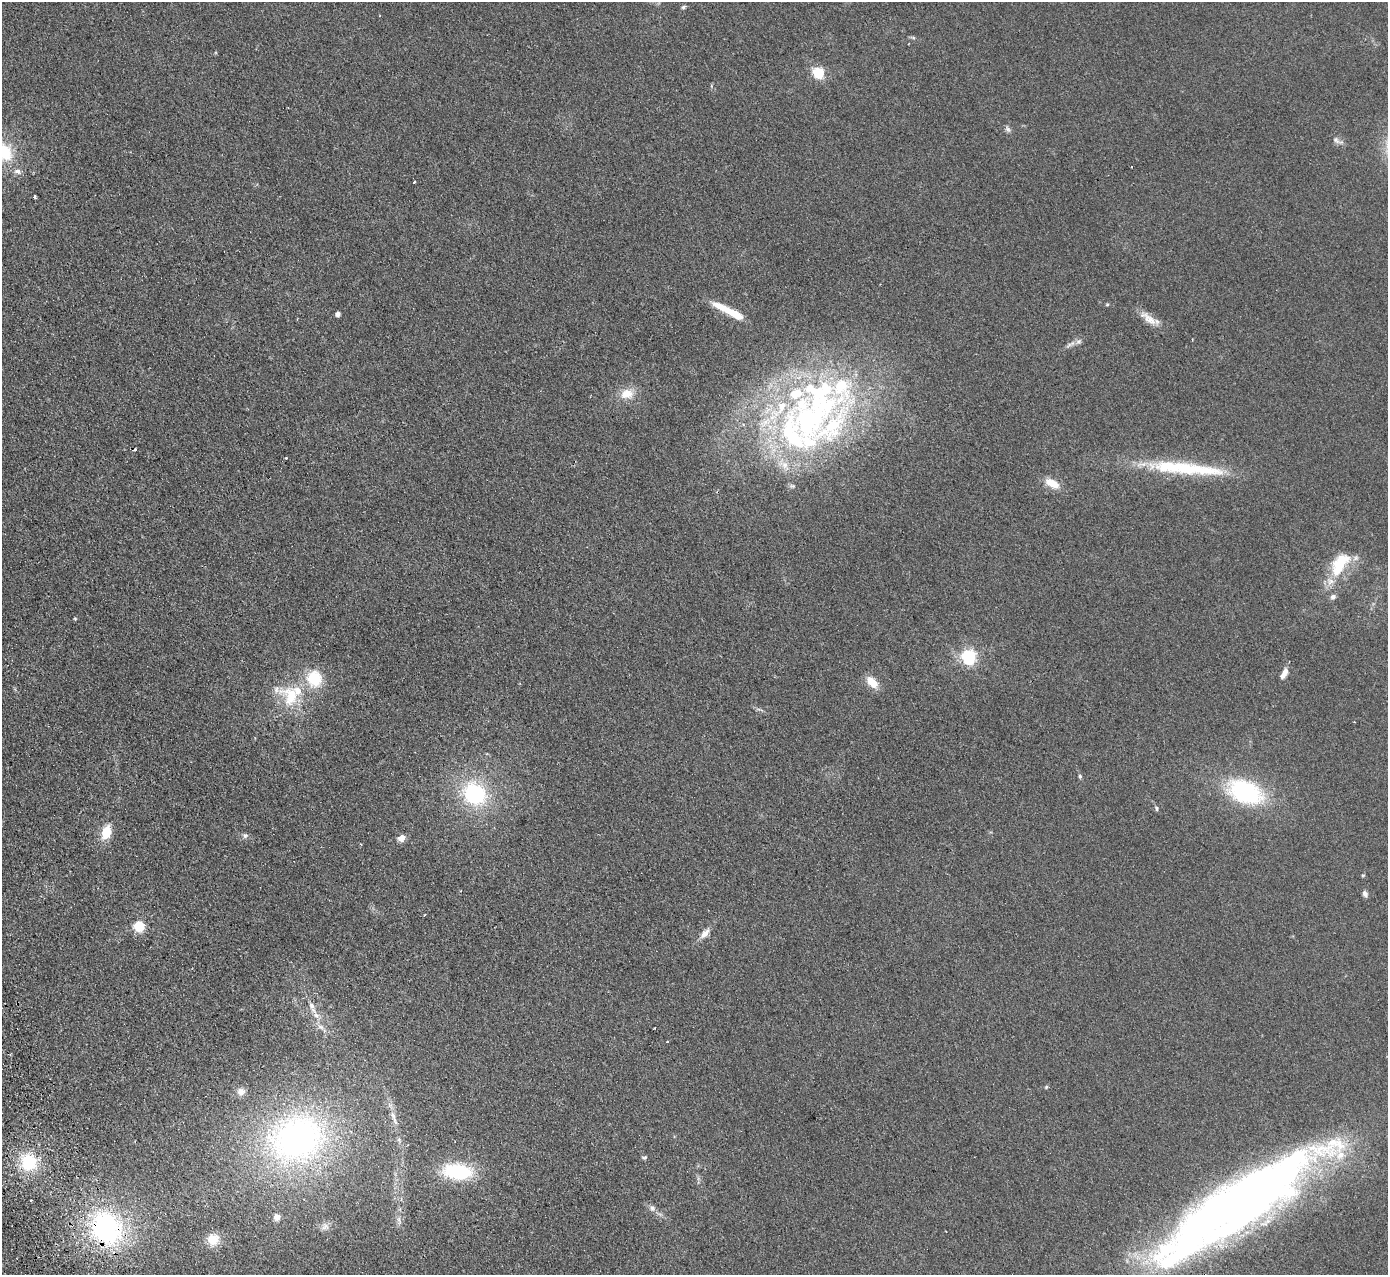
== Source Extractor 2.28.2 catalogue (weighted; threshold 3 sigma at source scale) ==
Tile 7 of 4 x 4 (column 3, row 2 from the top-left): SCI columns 2829-4214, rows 2728-4000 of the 5655 x 5585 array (HDU 1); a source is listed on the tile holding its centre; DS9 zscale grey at full resolution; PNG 1390 x 1277 px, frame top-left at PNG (2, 2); no overlay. Shown black and unused: <1% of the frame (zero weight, under 2 of 3 exposures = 3% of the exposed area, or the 3 px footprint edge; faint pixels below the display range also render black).
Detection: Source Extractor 2.28.2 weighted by HDU 2 'WHT'; one run over the whole footprint, this tile lists its part. Background 0.0619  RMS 0.0074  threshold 0.0333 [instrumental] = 3 sigma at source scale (4.5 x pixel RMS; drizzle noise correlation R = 1.50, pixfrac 1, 0.05/0.05 arcsec/px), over >= 5 px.
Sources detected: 74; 4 inside a brighter object's white glare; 1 cosmic-ray / hot-pixel residue — not listed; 14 inside a brighter listed object's ellipse — not listed separately; the other 55 listed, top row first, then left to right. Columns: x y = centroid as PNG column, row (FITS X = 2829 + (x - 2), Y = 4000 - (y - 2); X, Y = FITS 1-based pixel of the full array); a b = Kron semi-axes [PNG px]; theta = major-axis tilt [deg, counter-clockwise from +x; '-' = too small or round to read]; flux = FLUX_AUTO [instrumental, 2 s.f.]
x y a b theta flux
683 7 7 4 27 1.1
818 72 5 5 - 80
1008 129 10 6 -53 1.9
1336 140 13 7 -44 3
5 152 26 19 -60 28
414 182 3 3 - 3.2
34 196 3 2 - 0.89
1107 304 5 4 - 0.79
723 308 33 8 -26 15
337 314 4 4 - 4.2
1148 318 29 10 -39 9
1192 339 3 2 - 0.51
1069 345 13 4 34 2.5
627 394 17 13 15 11
807 418 63 57 83 210
286 458 3 2 - 1
1184 468 108 16 -6 63
1052 483 17 9 -28 11
1340 564 34 16 59 30
1333 597 8 6 42 2.4
75 619 4 4 - 0.69
968 657 6 6 - 190
1285 671 12 7 67 4.4
314 679 20 18 -74 25
872 682 17 10 -46 9.2
291 696 33 25 -57 32
1080 776 6 5 - 1.1
1245 792 38 23 -21 80
475 794 30 24 -42 63
1157 808 7 5 -63 1.3
106 832 14 9 72 15
245 835 7 7 - 2
401 838 8 7 - 4.8
1363 875 6 3 18 0.73
1365 894 7 6 - 2.5
139 926 5 5 - 64
705 933 16 8 47 5.5
316 1015 13 8 -56 5.4
667 1041 3 2 - 0.76
1046 1087 6 4 46 0.85
241 1092 10 10 - 3.9
393 1115 12 7 -68 4
297 1139 79 65 20 240
399 1140 7 4 -47 1.5
644 1157 8 4 8 1.2
29 1162 17 16 - 35
458 1172 30 16 -5 50
31 1200 2 2 - 0.7
1230 1206 190 44 34 670
652 1208 9 8 - 2.7
277 1217 7 7 - 4.6
399 1220 13 5 -74 2.7
325 1226 11 9 65 3.6
106 1228 35 29 -54 120
213 1239 13 13 - 11
Overlapping masked pixels (flux is a lower limit): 1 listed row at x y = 106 1228
Isophote crosses this tile's border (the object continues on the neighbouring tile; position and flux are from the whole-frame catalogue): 1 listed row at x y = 5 152